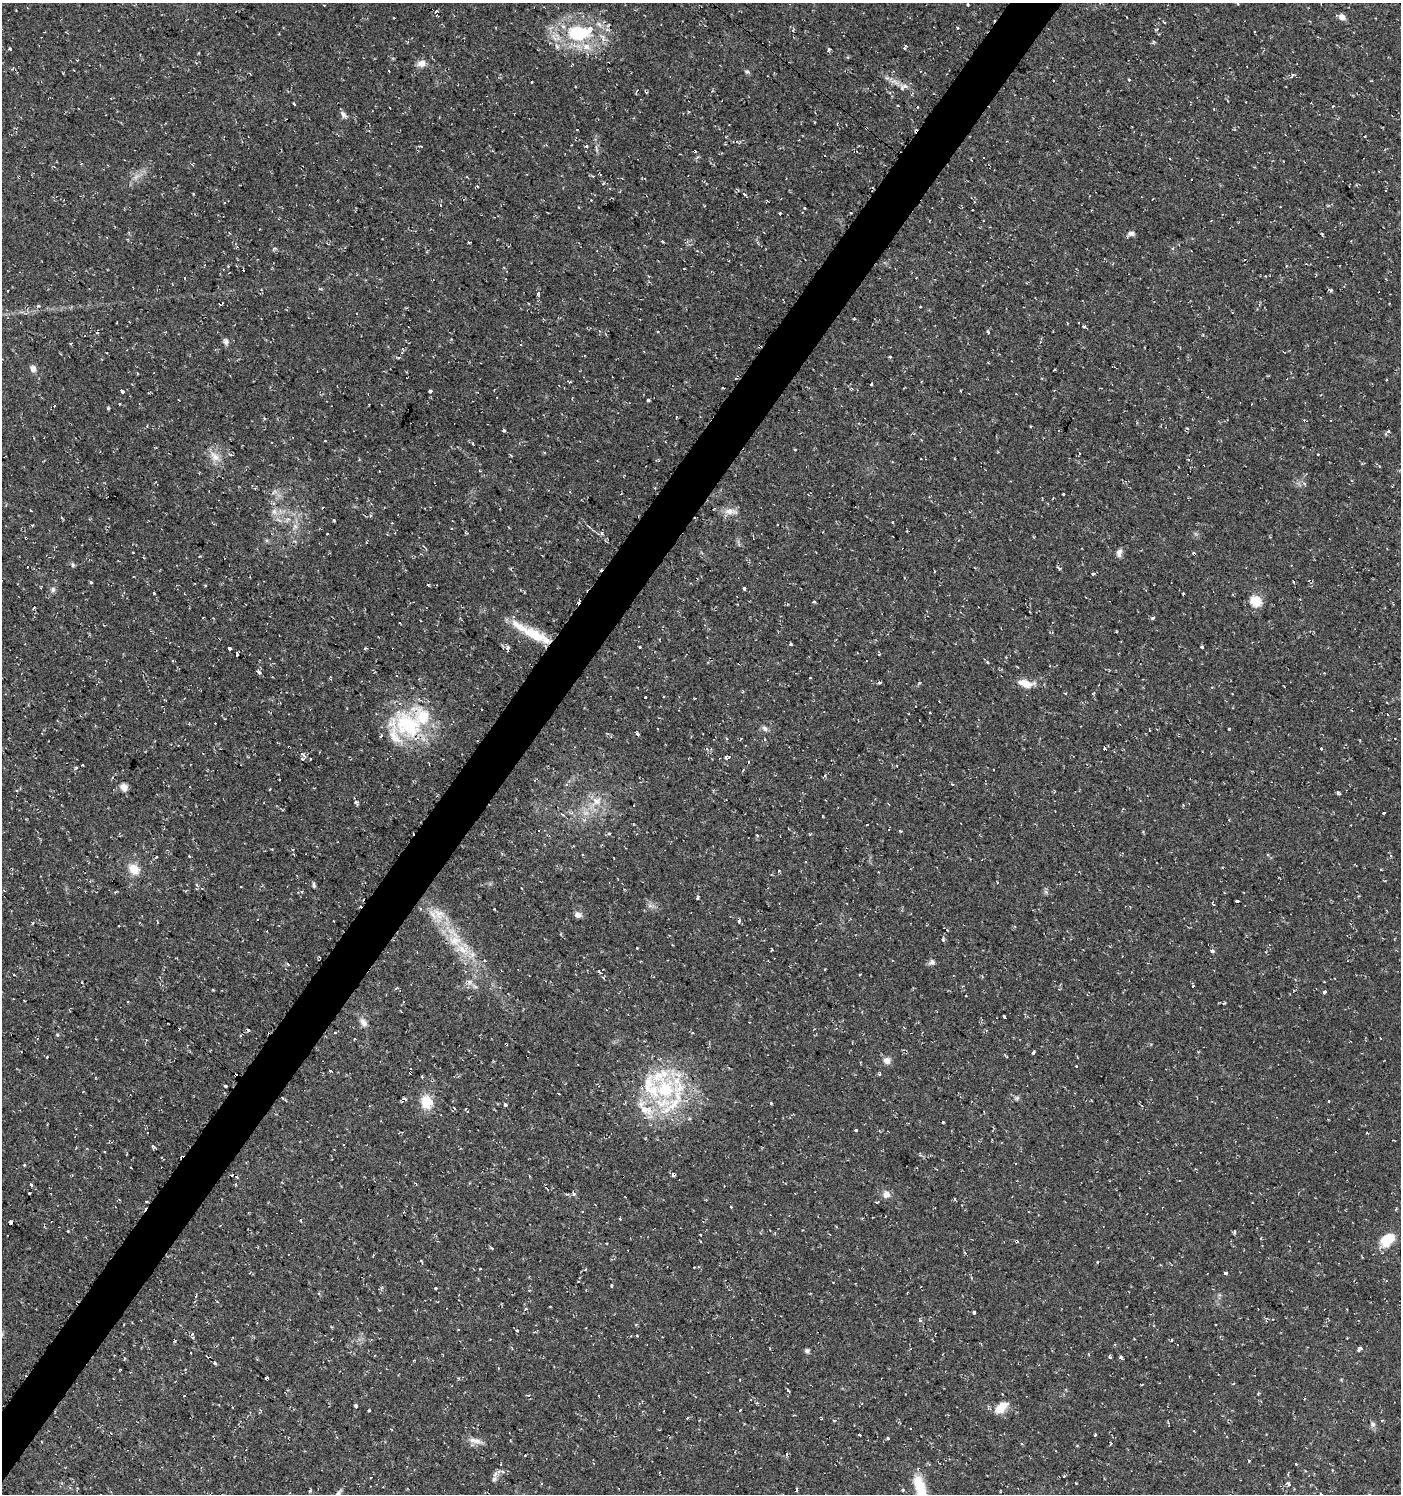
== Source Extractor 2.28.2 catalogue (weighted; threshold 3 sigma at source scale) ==
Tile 7 of 4 x 4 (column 3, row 2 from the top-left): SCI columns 3043-4441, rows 2985-4476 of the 6013 x 5974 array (HDU 1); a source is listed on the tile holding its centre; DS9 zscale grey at full resolution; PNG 1403 x 1496 px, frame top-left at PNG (2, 3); no overlay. Shown black and unused: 4% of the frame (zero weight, under 2 of 3 exposures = <1% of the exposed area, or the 3 px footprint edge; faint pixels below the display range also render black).
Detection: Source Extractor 2.28.2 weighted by HDU 2 'WHT'; one run over the whole footprint, this tile lists its part. Background 0.0374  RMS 0.004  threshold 0.018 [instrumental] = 3 sigma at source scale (4.5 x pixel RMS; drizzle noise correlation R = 1.50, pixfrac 1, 0.0396/0.0396 arcsec/px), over >= 5 px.
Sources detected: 325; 65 cosmic-ray / hot-pixel residue — not listed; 18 inside a brighter listed object's ellipse — not listed separately; the other 242 listed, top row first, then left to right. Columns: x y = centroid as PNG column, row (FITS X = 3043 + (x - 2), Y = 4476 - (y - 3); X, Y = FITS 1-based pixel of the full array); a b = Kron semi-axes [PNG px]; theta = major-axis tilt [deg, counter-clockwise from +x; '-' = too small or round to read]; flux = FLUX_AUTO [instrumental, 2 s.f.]
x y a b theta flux
968 4 3 2 - 0.4
1238 4 3 3 - 0.61
435 12 4 3 - 1.5
394 17 3 3 - 2.2
1342 17 8 6 -33 2.3
1164 22 3 2 - 0.47
957 28 3 2 - 0.66
793 30 5 4 - 0.52
579 33 27 17 -5 25
905 47 6 3 61 1.9
10 49 4 3 - 0.45
829 50 4 3 - 0.85
421 63 9 8 - 2.8
1247 66 2 2 - 0.24
389 71 2 2 - 0.4
747 72 6 4 -1 0.57
1292 75 8 3 61 0.55
1129 80 3 3 - 0.68
902 89 9 5 -69 1.2
294 104 3 2 - 0.49
343 114 10 6 -52 1.4
867 129 3 2 - 0.6
587 146 4 3 - 0.68
694 151 4 3 - 1.7
984 157 3 3 - 1.7
697 158 6 5 - 0.67
1170 158 3 3 - 0.77
593 176 3 3 - 0.34
477 186 4 3 - 0.41
1386 191 3 2 - 0.5
744 194 5 3 - 0.41
1280 207 2 2 - 0.35
972 210 3 3 - 0.67
780 213 3 3 - 2.4
259 229 3 2 - 0.33
1131 233 9 6 1 1.3
1322 234 5 4 - 0.42
662 241 3 2 - 0.57
228 266 3 3 - 0.57
916 278 3 2 - 0.61
1331 290 5 5 - 0.59
538 293 3 3 - 2
221 304 6 2 20 0.44
854 319 4 2 - 0.36
1084 326 4 3 - 0.7
97 332 4 3 - 0.72
988 332 4 3 - 0.55
226 342 9 6 89 1.2
890 356 3 3 - 1.2
33 369 8 7 - 2
1055 369 3 2 - 0.33
871 383 3 3 - 1.1
122 391 4 3 - 2.3
430 391 3 3 - 0.67
961 391 3 2 - 0.33
648 400 4 3 - 1.6
108 408 4 3 - 0.53
676 416 3 3 - 0.82
1030 426 3 2 - 0.35
1187 428 3 3 - 0.81
504 430 4 3 - 1.1
473 443 4 3 - 0.36
795 449 3 2 - 0.48
1079 453 3 2 - 0.43
215 457 16 10 -44 4.1
921 459 2 2 - 0.27
1063 494 3 3 - 2
30 510 3 2 - 0.36
274 511 8 6 70 1.6
730 511 19 8 -3 3.4
295 526 7 4 -19 0.9
602 533 3 3 - 3.1
327 534 3 2 - 0.44
133 552 3 3 - 0.85
1119 553 10 7 81 1.7
199 556 4 3 - 0.35
73 565 5 5 - 0.68
1059 568 6 3 -34 0.5
934 571 3 2 - 0.37
1092 574 3 3 - 3
91 582 5 3 - 0.39
428 585 3 3 - 0.58
53 589 7 6 - 1.1
744 589 3 3 - 3.6
154 593 3 3 - 0.59
1183 593 3 2 - 0.33
1256 601 6 6 - 22
814 602 3 3 - 0.62
34 607 3 3 - 1.3
1153 618 3 3 - 1.3
534 634 37 13 -24 14
790 644 3 3 - 0.59
640 646 3 3 - 0.92
1202 647 3 3 - 0.78
230 648 3 3 - 2.6
507 649 5 3 - 2
237 654 4 3 - 2.9
879 654 3 2 - 0.51
259 673 4 3 - 1.4
810 678 3 2 - 0.45
879 683 5 3 - 0.57
1025 683 22 10 -11 4.9
645 697 3 3 - 0.88
916 707 3 3 - 0.76
930 713 3 3 - 1.9
408 725 47 34 -51 34
1229 728 3 3 - 0.94
765 729 9 6 -34 1.3
637 734 4 3 - 1.7
1395 738 2 2 - 0.39
765 740 3 3 - 1.1
289 747 3 2 - 0.37
1321 749 3 3 - 1.3
304 756 7 4 -48 1.1
729 756 3 3 - 0.41
726 758 4 4 - 1.1
302 759 3 3 - 1.3
83 765 3 2 - 0.44
76 768 4 3 - 0.45
952 784 3 3 - 0.72
124 787 8 7 - 2.5
269 789 3 2 - 0.68
17 790 4 3 - 0.54
1337 792 4 3 - 0.82
597 801 14 11 9 4.9
1384 813 3 3 - 1.3
563 815 5 3 - 0.5
585 820 6 5 - 0.9
901 831 4 3 - 0.48
757 835 4 3 - 0.62
156 857 3 3 - 0.77
134 869 13 10 -47 5.8
197 885 5 4 - 0.68
314 885 7 4 -84 0.71
241 887 3 3 - 0.78
521 888 3 2 - 0.29
115 892 3 3 - 0.53
1046 892 6 4 -46 0.79
697 898 4 3 - 1.3
1213 903 5 3 - 0.45
650 906 7 4 -18 0.98
494 909 3 2 - 0.27
439 914 18 13 -42 6.7
578 915 8 6 -23 1.7
739 921 4 3 - 2.6
32 923 3 2 - 0.49
118 926 3 3 - 0.63
943 939 5 4 - 0.7
455 941 19 13 2 7.2
637 948 3 3 - 0.97
932 962 7 7 - 1.3
860 974 3 3 - 0.59
654 977 4 3 - 0.37
469 982 8 5 -59 1.3
1324 992 3 3 - 7.5
128 1002 2 2 - 0.36
1004 1017 4 3 - 2.5
363 1022 12 7 -54 2.3
249 1030 4 2 - 0.42
335 1032 3 3 - 0.72
355 1039 3 2 - 0.7
506 1044 3 3 - 0.67
1033 1052 4 3 - 2.6
887 1060 8 7 - 2.5
1076 1066 3 3 - 0.83
330 1071 3 3 - 0.72
411 1073 3 3 - 3.1
225 1086 3 3 - 1.9
665 1089 27 26 - 30
1017 1098 7 5 45 0.78
405 1099 3 3 - 2.5
427 1102 17 14 -81 7.5
505 1105 3 3 - 1.5
454 1108 4 3 - 0.64
646 1110 21 12 -17 8
467 1111 5 3 - 1.7
943 1122 3 3 - 1.3
856 1130 3 3 - 1.8
153 1147 5 3 - 1.4
24 1165 3 3 - 0.57
673 1175 4 3 - 1.5
529 1176 4 2 - 0.32
623 1176 2 2 - 0.34
31 1185 3 3 - 1
29 1193 3 3 - 0.51
573 1194 4 4 - 1.1
886 1194 10 9 - 2.3
146 1201 3 2 - 0.52
620 1219 3 3 - 0.86
11 1222 4 3 - 6
68 1231 3 3 - 0.26
1388 1239 18 12 40 8.9
701 1241 3 3 - 1
492 1248 4 3 - 0.52
1097 1262 3 3 - 0.35
480 1269 3 2 - 0.36
1225 1273 3 3 - 6.1
435 1288 3 3 - 2.9
550 1306 3 2 - 0.31
526 1309 5 3 - 0.59
379 1310 3 3 - 0.35
974 1312 3 3 - 1.1
920 1320 4 4 - 0.85
2 1334 6 4 71 0.54
192 1334 4 3 - 0.37
637 1336 3 3 - 1
1171 1340 4 3 - 0.37
175 1341 4 3 - 1.2
1360 1349 7 4 52 1
807 1351 6 5 - 0.87
1110 1357 3 3 - 1.1
1121 1357 5 4 - 0.72
414 1360 3 2 - 0.28
215 1363 4 3 - 1.5
1234 1384 4 3 - 0.5
789 1391 3 3 - 0.52
757 1403 4 4 - 0.42
356 1406 3 3 - 11
1001 1408 13 8 45 6.1
369 1410 3 2 - 0.47
740 1410 3 2 - 0.78
794 1415 2 2 - 0.33
687 1418 3 2 - 0.4
834 1421 3 3 - 0.86
1373 1424 7 5 -22 0.94
911 1428 3 3 - 0.82
111 1433 3 2 - 0.29
860 1434 3 3 - 1.1
1095 1435 3 3 - 1.3
888 1439 3 3 - 0.55
475 1441 20 6 -12 2.7
1021 1443 4 2 - 0.51
1111 1444 4 3 - 0.53
1249 1461 3 2 - 0.78
1296 1464 2 2 - 0.32
494 1479 6 6 - 0.96
1288 1484 4 3 - 1.7
383 1487 2 2 - 0.29
903 1490 3 3 - 2.7
921 1490 29 10 -68 13
310 1491 3 3 - 1.1
290 1492 3 2 - 0.41
Overlapping masked pixels (flux is a lower limit): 7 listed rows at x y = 867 129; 694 151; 289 747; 506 1044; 411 1073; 673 1175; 623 1176
Isophote crosses this tile's border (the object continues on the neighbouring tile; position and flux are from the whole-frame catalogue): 2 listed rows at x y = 1388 1239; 2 1334
Unlisted compact peaks at least as high as the median listed source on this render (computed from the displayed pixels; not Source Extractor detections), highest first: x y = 1212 951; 771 1103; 356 802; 1388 431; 38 306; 1076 1483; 779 871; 611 1286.